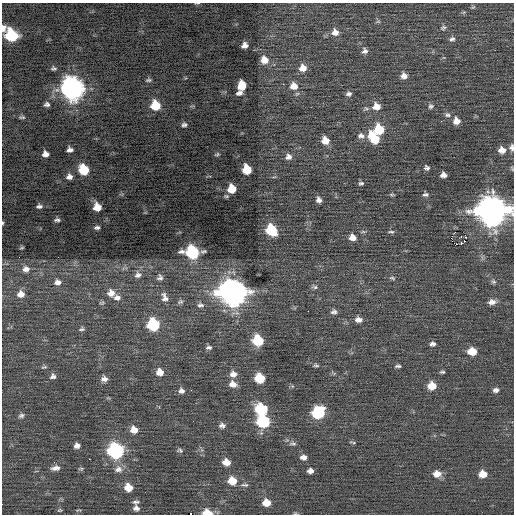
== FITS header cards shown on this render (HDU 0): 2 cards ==
NAXIS1  =                  512 / Axis length
NAXIS2  =                  512 / Axis length

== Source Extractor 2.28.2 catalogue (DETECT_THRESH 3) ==
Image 512 x 512 px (HDU 0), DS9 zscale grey, 1 PNG px = 1 image px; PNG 516 x 516 px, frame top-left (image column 1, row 512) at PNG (2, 3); no overlay
Background 0.0262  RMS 0.81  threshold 2.43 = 3 sigma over >= 5 px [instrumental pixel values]
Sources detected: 138; all 138 listed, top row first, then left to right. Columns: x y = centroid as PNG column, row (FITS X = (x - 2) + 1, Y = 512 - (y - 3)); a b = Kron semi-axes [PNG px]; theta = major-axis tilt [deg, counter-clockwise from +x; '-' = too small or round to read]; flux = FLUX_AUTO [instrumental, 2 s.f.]
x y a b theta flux
197 3 8 3 5 59
473 7 6 4 44 69
464 12 6 4 18 73
378 21 7 5 17 91
3 28 7 5 85 310
443 28 8 6 42 130
335 32 9 8 - 400
11 35 9 8 - 3900
452 39 8 6 11 170
245 45 6 5 - 290
365 51 8 7 - 210
264 60 9 8 - 560
53 68 7 5 -2 110
303 68 8 7 - 500
404 76 7 7 - 330
148 80 8 4 6 94
283 84 2 2 - 34
242 85 8 7 - 1100
294 86 10 9 - 510
72 89 11 10 - 32000
239 93 7 5 14 190
348 94 7 6 - 170
47 104 7 6 - 150
155 105 7 7 - 1600
376 106 9 9 - 530
431 106 8 6 39 140
366 108 8 5 11 120
448 115 9 6 -16 160
22 117 9 4 -5 110
456 121 7 7 - 410
184 125 7 5 15 140
379 130 9 8 - 1800
361 136 10 7 6 230
374 138 13 8 -55 1900
325 140 8 7 - 620
512 147 8 6 -88 190
70 150 6 5 - 210
502 150 8 7 - 440
45 154 6 5 - 320
217 154 7 4 17 87
288 157 8 7 - 260
427 168 6 5 - 130
247 169 7 7 - 1600
84 170 8 7 - 1900
443 175 6 5 - 270
69 177 8 7 - 260
361 183 6 5 - 110
232 189 7 6 - 1100
392 195 7 3 -5 73
425 195 8 5 6 150
319 200 6 5 - 230
39 206 7 6 - 170
97 207 7 6 - 820
491 211 13 11 -9 80000
57 220 6 4 0 140
3 223 5 3 - 63
97 227 7 4 10 140
271 230 9 7 -56 2600
363 232 7 4 8 87
391 232 8 3 -1 92
461 236 3 2 - 93
465 236 4 2 - 65
352 237 8 7 - 430
461 244 3 2 - 2100
22 248 5 3 - 68
203 251 7 4 16 95
192 252 9 8 - 6400
19 257 2 2 - 26
26 269 10 8 1 350
138 275 10 9 - 280
160 277 8 8 - 190
392 278 9 4 -18 110
493 281 7 6 - 120
57 282 9 8 - 270
315 287 8 5 -15 130
232 292 12 11 - 62000
111 293 10 9 - 400
21 294 9 8 - 410
164 297 12 7 -72 280
117 298 9 7 -4 250
180 302 8 6 23 110
492 302 10 6 8 310
102 303 7 5 -4 87
200 305 9 6 -4 170
308 311 2 2 - 210
334 312 8 7 - 190
358 320 8 6 -7 320
153 325 8 8 - 4300
81 329 8 5 14 100
258 341 8 7 - 2900
433 344 7 5 -1 170
209 347 8 5 1 140
472 351 8 6 -3 990
316 365 8 4 -5 110
398 366 7 4 4 120
44 367 9 5 14 100
160 372 8 8 - 510
442 372 6 3 -5 92
233 374 9 8 - 340
53 376 8 7 - 200
260 378 8 7 - 1800
104 379 8 7 - 260
233 384 9 7 -18 430
432 386 8 7 - 830
191 390 2 2 - 25
496 390 7 6 - 180
181 391 8 7 - 210
261 409 9 8 - 3300
318 413 9 8 - 4600
21 416 8 6 16 150
263 421 8 8 - 4500
222 425 8 6 -2 200
134 430 9 8 - 530
352 442 8 3 -15 67
293 444 11 6 -6 160
77 446 6 5 - 240
180 450 8 6 -13 120
116 451 9 9 - 9900
303 457 8 6 -9 290
89 459 3 2 - 41
226 462 8 6 -15 600
55 468 10 5 4 270
81 469 7 4 -4 82
118 469 12 9 6 360
310 471 6 5 - 250
437 474 9 7 2 540
483 474 7 6 - 780
232 481 9 8 - 860
244 485 11 4 -2 130
128 487 8 7 - 810
136 502 8 5 0 150
266 503 8 7 - 680
136 508 8 6 -20 210
59 510 6 5 - 71
78 510 8 2 10 60
207 513 9 5 -6 960
191 514 2 2 - 1800
295 514 7 3 -8 68
At the frame edge (FLAGS 8, measured only in part): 8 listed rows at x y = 197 3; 3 28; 512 147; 491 211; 3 223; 207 513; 191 514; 295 514